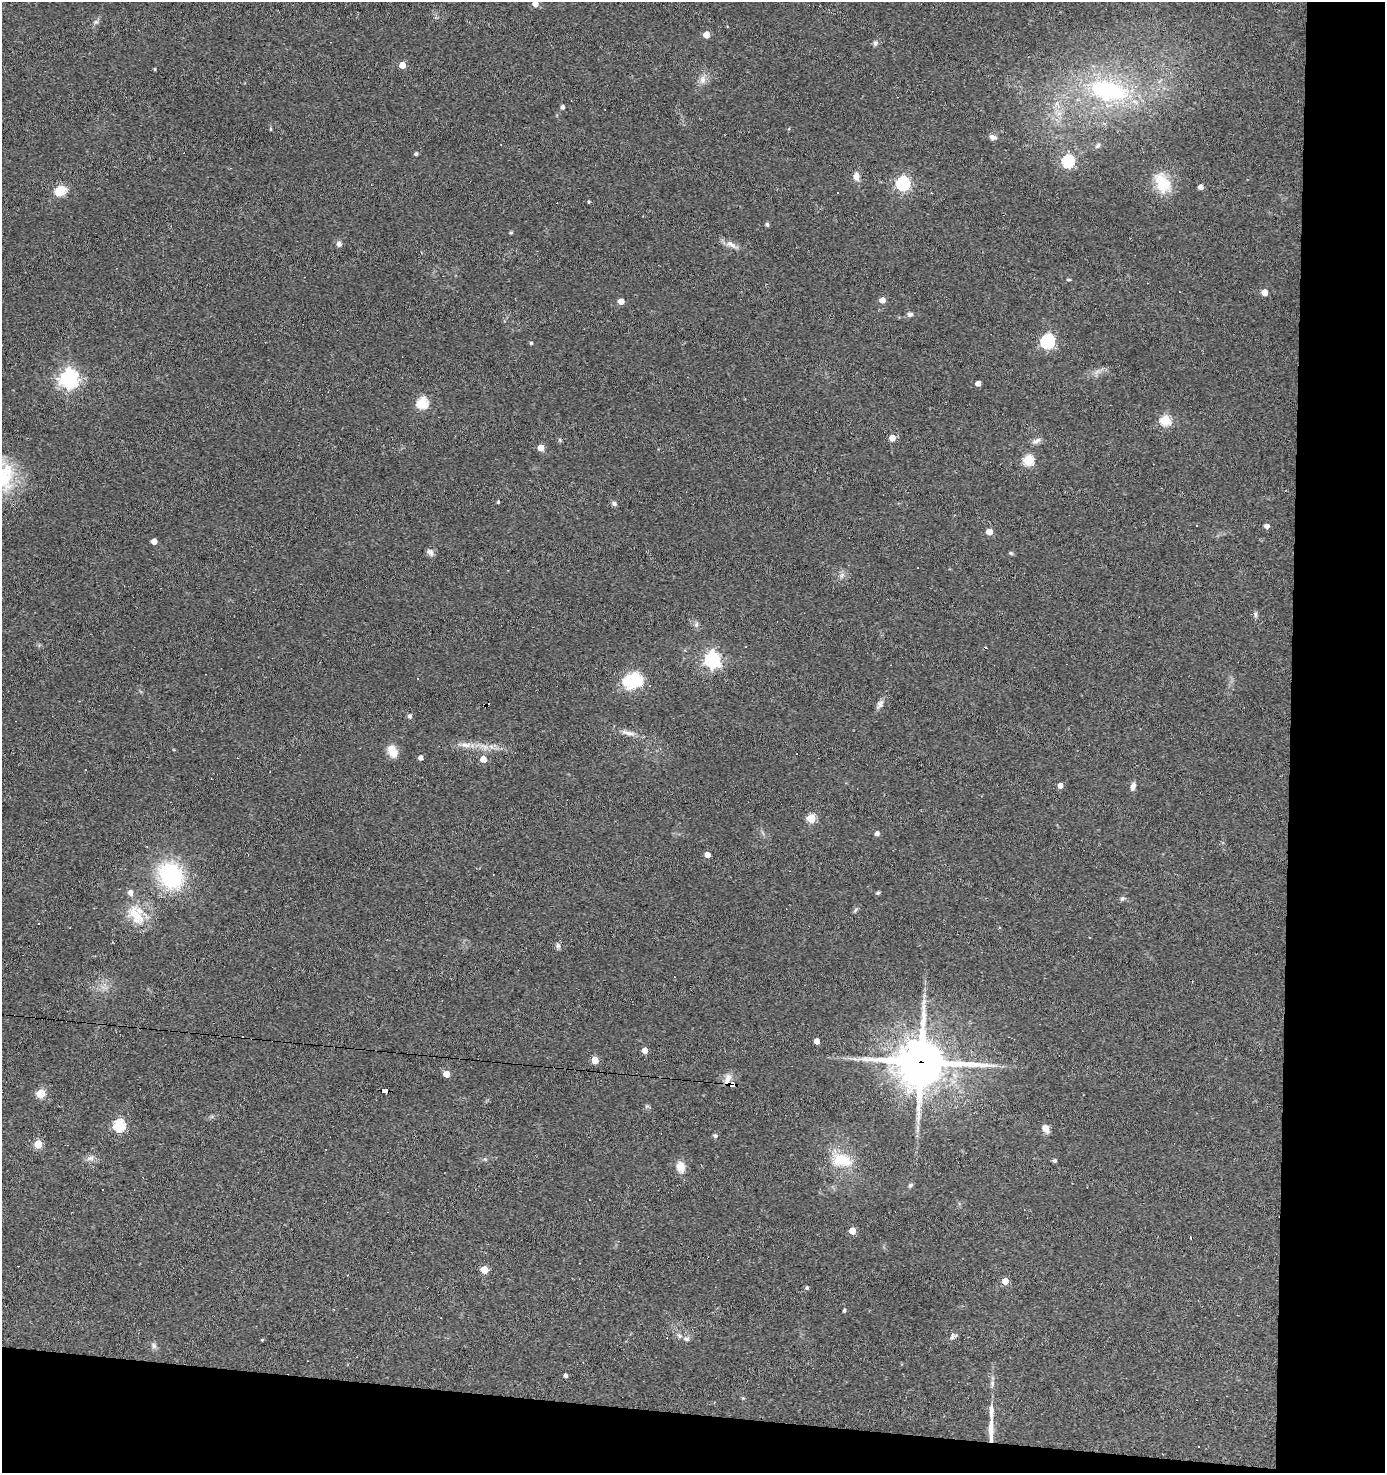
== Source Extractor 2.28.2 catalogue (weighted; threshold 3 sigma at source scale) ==
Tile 9 of 3 x 3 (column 3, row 3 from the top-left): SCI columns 2954-4336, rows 1-1471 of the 4433 x 4414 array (HDU 1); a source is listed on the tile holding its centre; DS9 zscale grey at full resolution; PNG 1387 x 1475 px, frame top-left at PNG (2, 2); no overlay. Shown black and unused: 11% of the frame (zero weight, under 2 of 3 exposures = <1% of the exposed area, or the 3 px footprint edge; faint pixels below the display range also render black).
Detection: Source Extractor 2.28.2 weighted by HDU 2 'WHT'; one run over the whole footprint, this tile lists its part. Background 0.11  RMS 0.008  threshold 0.0362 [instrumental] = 3 sigma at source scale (4.5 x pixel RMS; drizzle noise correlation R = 1.50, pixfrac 1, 0.05/0.05 arcsec/px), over >= 5 px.
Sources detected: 125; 17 cosmic-ray / hot-pixel residue — not listed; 5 inside a brighter listed object's ellipse — not listed separately; the other 103 listed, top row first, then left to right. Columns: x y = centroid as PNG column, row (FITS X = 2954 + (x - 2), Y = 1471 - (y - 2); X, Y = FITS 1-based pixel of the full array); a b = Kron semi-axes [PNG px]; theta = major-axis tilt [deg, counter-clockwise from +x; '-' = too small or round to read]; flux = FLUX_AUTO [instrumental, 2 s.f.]
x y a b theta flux
535 4 5 5 - 6.7
96 22 7 5 20 1.9
706 35 5 5 - 13
875 43 8 6 33 2
402 65 5 4 - 13
154 69 3 3 - 0.89
703 80 12 8 78 4.9
1108 90 57 26 -14 99
562 107 4 4 - 2.4
271 129 4 3 - 0.88
993 137 9 6 -7 2.8
1098 146 9 5 49 1.7
416 154 4 4 - 1.6
1068 161 6 5 - 110
856 176 11 8 -84 4.6
903 183 6 6 - 150
1162 183 29 18 -61 22
1201 187 4 4 - 4.9
60 191 13 10 28 13
588 202 3 3 - 0.99
767 224 5 4 - 1.6
511 232 3 3 - 1.3
339 244 7 6 - 2.8
731 244 17 7 -34 5.1
1068 280 5 3 - 0.83
1264 292 5 4 - 11
882 300 5 4 - 7.5
621 301 4 4 - 9.6
910 314 8 6 10 2.4
1048 341 7 6 - 150
531 343 4 3 - 1.3
68 378 7 7 - 400
978 383 4 4 - 5.2
422 403 5 5 - 72
1165 420 5 5 - 60
892 438 5 4 - 9.5
1036 441 13 6 20 3.3
541 448 4 4 - 11
1028 460 5 5 - 59
4 477 40 30 69 49
498 502 4 3 - 1
614 503 7 6 - 2.1
1196 526 3 3 - 0.89
1267 526 4 4 - 4
989 532 5 4 - 13
154 541 4 4 - 6.6
430 552 10 7 -46 3
1011 553 6 4 -44 1.1
842 575 8 5 46 2.3
1255 614 8 5 -74 1.7
696 624 7 6 - 1.9
712 660 6 6 - 250
633 681 25 18 14 29
880 704 12 8 63 3.5
410 716 6 5 - 1.8
628 733 23 6 -14 5.2
466 745 17 7 0 6.5
174 750 5 3 - 0.62
392 751 17 10 -64 9.7
421 758 4 4 - 3.6
483 759 4 4 - 12
85 770 2 2 - 0.4
1060 785 4 4 - 5.6
1133 786 8 5 79 4.1
811 818 5 5 - 40
877 833 5 4 - 3.4
707 855 4 4 - 7.5
171 875 25 21 -55 84
878 893 6 4 21 1.1
1122 898 7 5 43 1.6
855 910 8 3 46 1.2
136 915 31 20 -65 24
558 946 8 7 - 2
817 1041 5 4 - 6.6
644 1050 4 4 - 7.6
855 1059 7 4 -18 1.7
595 1060 5 4 - 14
921 1062 18 16 -2 3200
446 1074 5 4 - 11
733 1085 6 4 -17 200
385 1091 7 4 -6 91
41 1093 5 5 - 37
119 1125 6 5 - 90
1045 1128 10 8 -54 4.6
715 1136 6 4 -29 1.3
38 1144 5 5 - 29
90 1158 11 6 8 3.5
842 1160 27 17 -12 24
1054 1161 4 4 - 1.9
681 1167 15 11 -76 7.9
910 1185 7 5 35 1.5
852 1231 5 4 - 15
1191 1238 3 2 - 0.59
484 1270 5 5 - 18
1005 1281 4 4 - 11
807 1288 5 4 - 1.4
844 1310 4 3 - 1.3
952 1337 12 7 66 2.5
686 1339 8 6 -2 2.2
262 1340 4 3 - 0.85
154 1346 9 7 -59 2.5
565 1376 4 3 - 2.4
991 1430 30 5 89 12
Overlapping masked pixels (flux is a lower limit): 4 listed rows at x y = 921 1062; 733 1085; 385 1091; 991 1430
Isophote crosses this tile's border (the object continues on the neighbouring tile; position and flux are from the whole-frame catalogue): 2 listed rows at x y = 535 4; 4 477